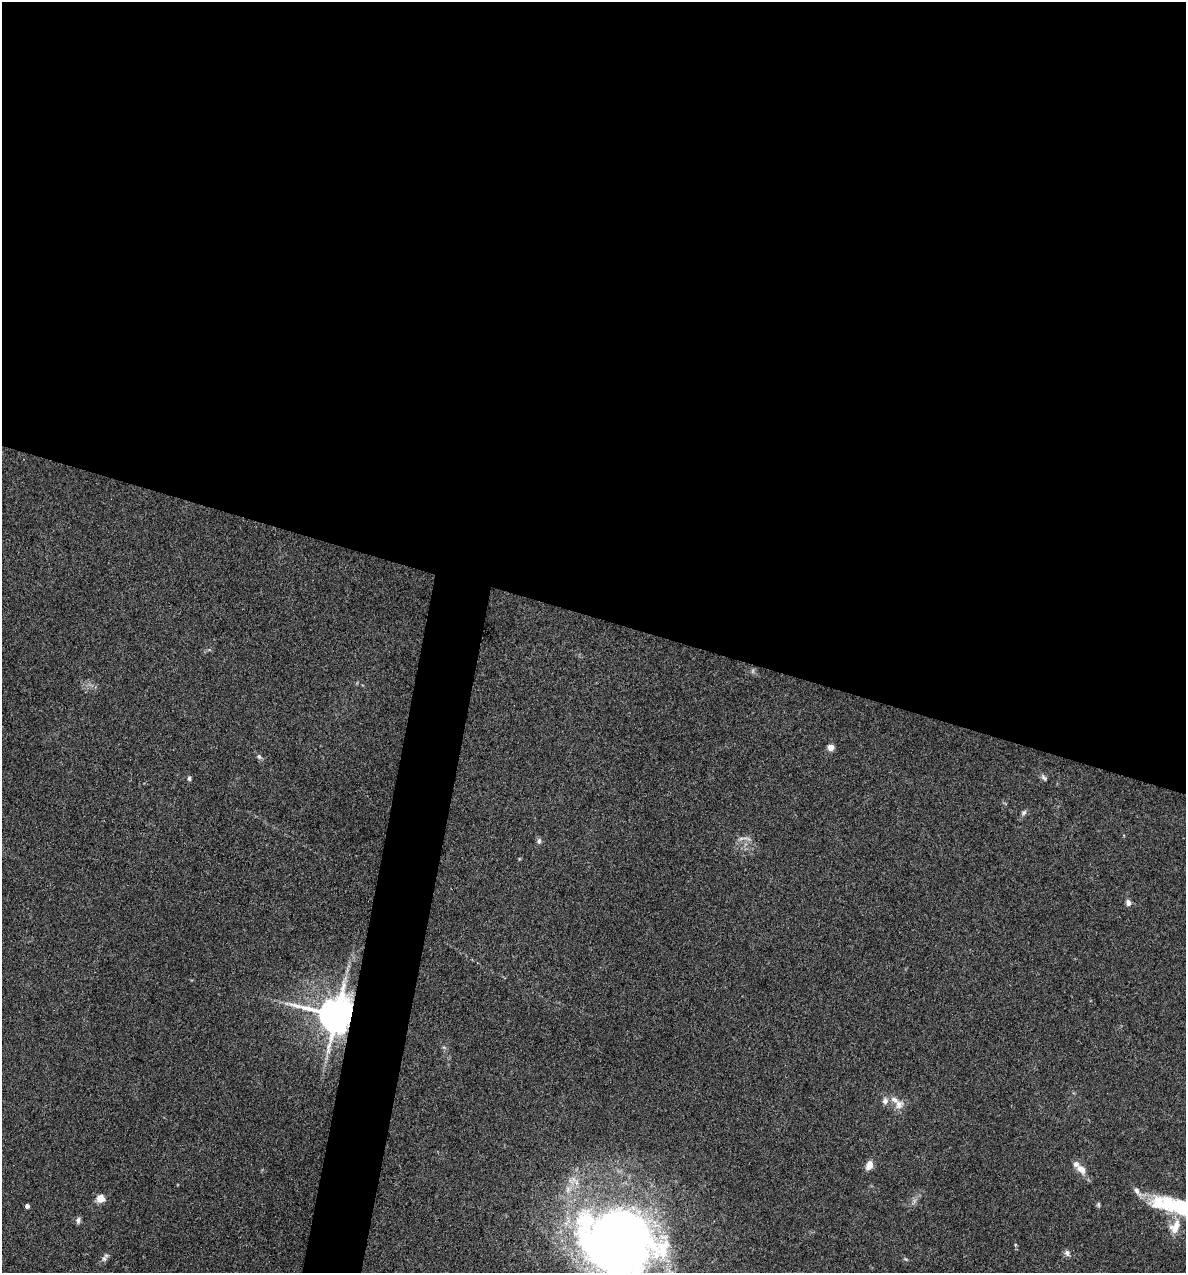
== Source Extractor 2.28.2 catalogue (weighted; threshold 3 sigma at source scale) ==
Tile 3 of 4 x 4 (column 3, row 1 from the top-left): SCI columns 2492-3675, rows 3815-5085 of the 5104 x 5085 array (HDU 1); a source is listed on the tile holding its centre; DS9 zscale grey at full resolution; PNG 1188 x 1275 px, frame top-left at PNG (2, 2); no overlay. Shown black and unused: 51% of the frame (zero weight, under 3 of 4 exposures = <1% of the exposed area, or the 3 px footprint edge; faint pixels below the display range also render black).
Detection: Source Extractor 2.28.2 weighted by HDU 2 'WHT'; one run over the whole footprint, this tile lists its part. Background 0.25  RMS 0.0093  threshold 0.042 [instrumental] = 3 sigma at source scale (4.5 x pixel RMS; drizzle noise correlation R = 1.50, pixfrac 1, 0.05/0.05 arcsec/px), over >= 5 px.
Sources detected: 29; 1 too faint to see at this stretch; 1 inside a brighter object's white glare — not listed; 3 inside a brighter listed object's ellipse — not listed separately; the other 24 listed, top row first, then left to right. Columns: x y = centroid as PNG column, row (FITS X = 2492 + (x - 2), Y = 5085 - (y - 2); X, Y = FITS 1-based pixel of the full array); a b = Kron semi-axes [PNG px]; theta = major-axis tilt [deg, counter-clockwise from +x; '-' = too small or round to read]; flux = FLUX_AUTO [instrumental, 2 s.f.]
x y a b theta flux
831 747 5 4 - 15
259 757 8 5 -63 2.2
1044 777 12 6 -47 2.8
189 778 6 5 - 2
1024 813 8 6 45 2.4
745 838 19 3 -9 2.5
539 841 9 5 83 2.3
1128 903 8 6 -68 3.1
336 1015 10 10 - 2900
885 1101 8 7 - 4.3
898 1105 15 12 50 7.7
869 1165 9 6 67 9.6
1081 1169 14 9 -41 8.6
1137 1192 18 7 -53 6
100 1198 5 5 - 30
914 1201 7 4 71 2.4
1098 1204 7 5 -90 1.5
27 1206 4 4 - 3.7
1181 1206 44 19 -8 56
78 1220 8 6 76 2.6
1175 1227 22 13 64 14
617 1241 82 69 -16 750
1067 1253 9 7 -57 3
104 1259 8 6 -89 2.7
Overlapping masked pixels (flux is a lower limit): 1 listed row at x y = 336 1015
Isophote crosses this tile's border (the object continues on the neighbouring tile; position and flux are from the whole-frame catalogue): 2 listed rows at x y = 1181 1206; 617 1241